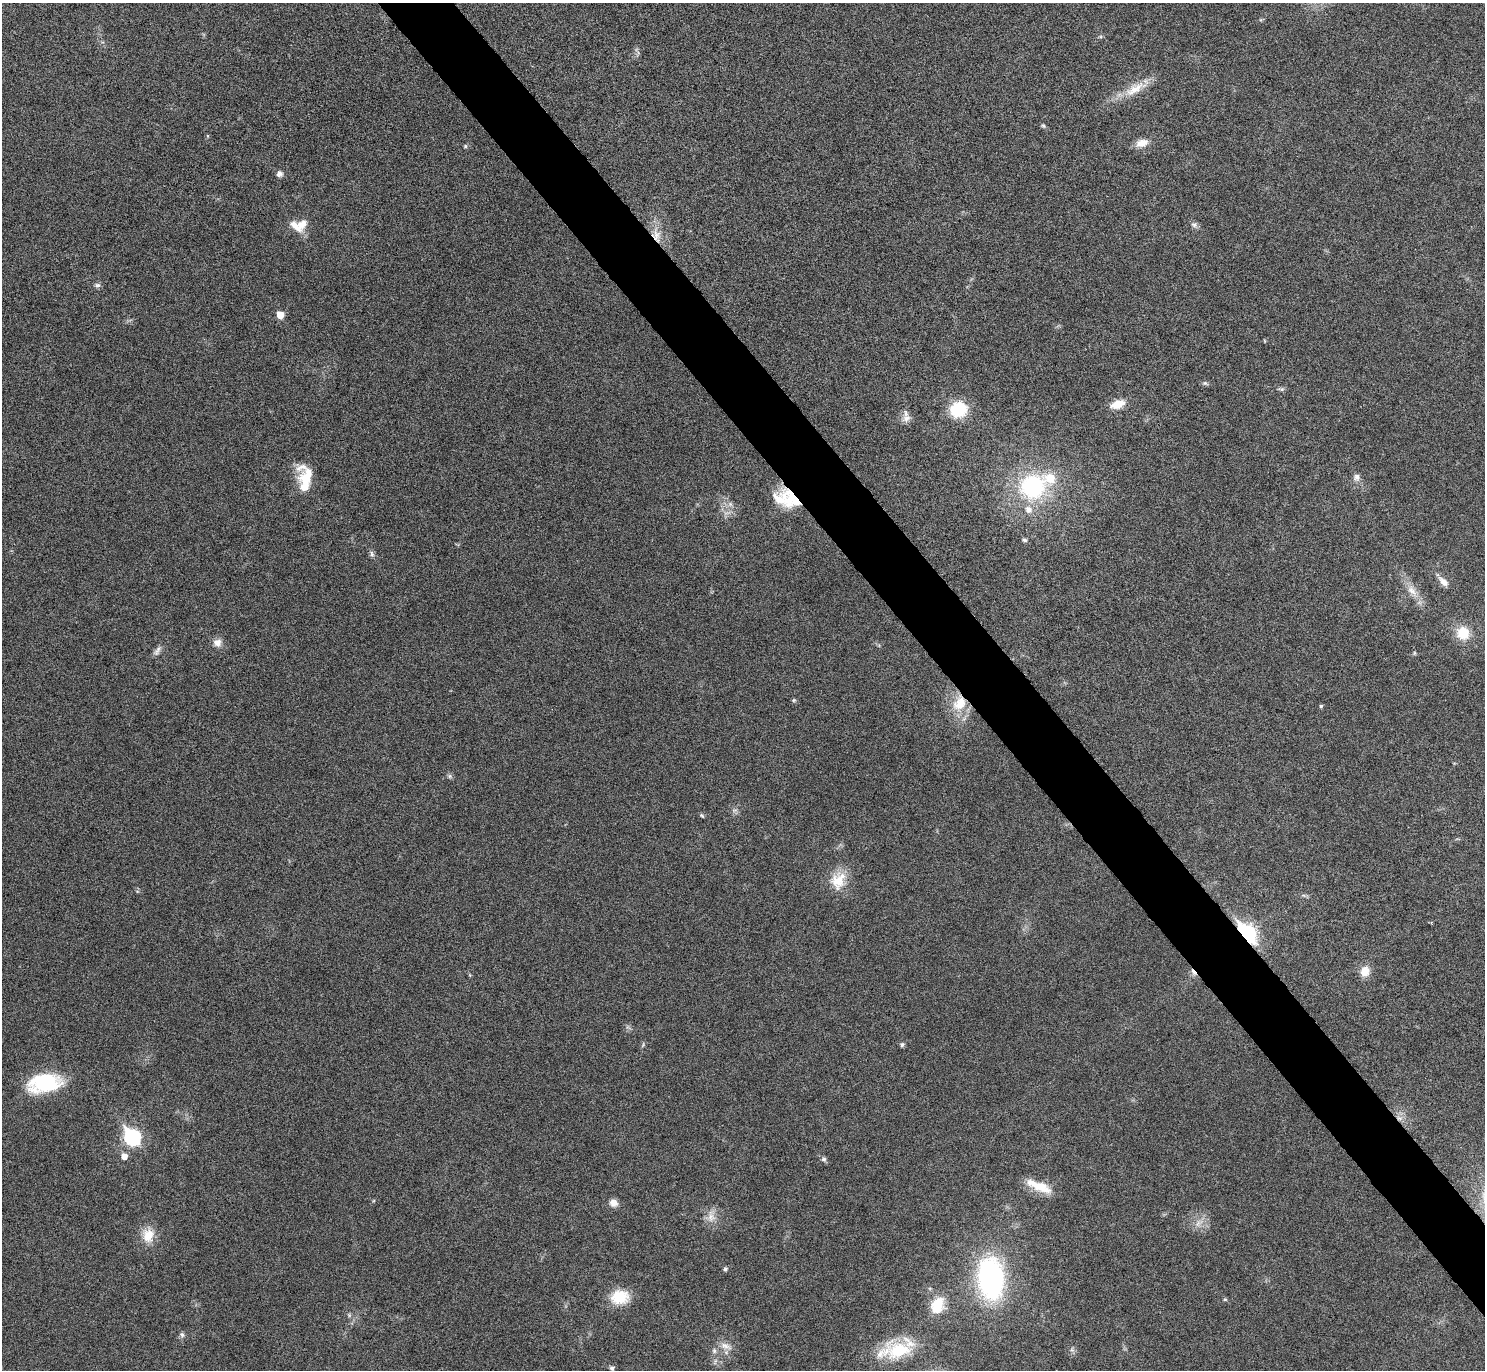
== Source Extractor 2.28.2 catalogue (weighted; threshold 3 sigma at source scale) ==
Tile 6 of 4 x 4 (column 2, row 2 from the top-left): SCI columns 1506-2988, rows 2914-4281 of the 5961 x 5953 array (HDU 1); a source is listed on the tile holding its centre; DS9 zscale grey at full resolution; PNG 1487 x 1372 px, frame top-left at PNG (2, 3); no overlay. Shown black and unused: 5% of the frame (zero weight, under 5 of 9 exposures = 2% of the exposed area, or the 3 px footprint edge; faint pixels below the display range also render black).
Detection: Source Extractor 2.28.2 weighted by HDU 2 'WHT'; one run over the whole footprint, this tile lists its part. Background 0.0516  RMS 0.0041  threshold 0.0167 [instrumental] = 3 sigma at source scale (4.09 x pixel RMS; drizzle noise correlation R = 1.36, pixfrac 0.8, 0.05/0.05 arcsec/px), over >= 5 px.
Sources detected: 74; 1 cosmic-ray / hot-pixel residue — not listed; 10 inside a brighter listed object's ellipse — not listed separately; the other 63 listed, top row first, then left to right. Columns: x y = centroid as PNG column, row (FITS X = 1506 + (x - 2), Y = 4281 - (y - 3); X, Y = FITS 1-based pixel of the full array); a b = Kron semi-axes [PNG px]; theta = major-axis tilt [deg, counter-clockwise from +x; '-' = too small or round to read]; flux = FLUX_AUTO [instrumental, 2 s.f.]
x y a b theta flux
1135 89 36 13 30 9.1
1043 126 7 5 -49 0.68
207 136 5 3 - 0.38
1142 143 17 10 16 4
465 146 5 4 - 0.6
279 174 8 8 - 1.4
301 224 14 10 43 4.2
1194 225 9 7 6 1.2
656 235 24 11 -79 6.4
97 285 8 5 -9 1
280 315 5 5 - 6.3
1205 383 9 5 -21 0.79
1281 389 8 5 0 0.79
1117 404 14 8 19 7
958 409 15 14 - 17
906 418 12 9 33 2.3
1356 477 10 9 - 1.8
305 487 29 17 -72 8.2
1033 487 27 24 23 42
789 500 21 17 -79 10
730 504 7 6 - 1.2
1024 540 7 5 -18 0.83
372 554 9 5 -77 1
1443 582 14 7 -47 2.9
1412 591 20 10 -52 5
1463 633 15 14 - 9.2
217 643 10 10 - 2.8
157 651 15 6 58 1.7
1414 653 6 4 -90 0.46
794 700 6 5 - 0.53
960 703 23 17 60 11
1321 706 4 4 - 0.59
450 776 6 6 - 0.79
734 810 9 3 6 0.79
702 815 7 5 -49 0.56
838 880 24 19 65 9.4
137 891 6 3 -18 0.44
1303 895 7 4 -18 0.7
1247 934 9 6 -51 140
1365 971 12 10 74 5.2
902 1045 6 6 - 0.83
44 1083 33 18 10 30
1399 1118 9 6 -26 2
132 1137 8 7 - 83
124 1156 5 5 - 3.4
824 1159 7 6 - 0.95
1039 1186 33 10 -23 9
613 1203 11 9 -30 2.5
711 1217 19 11 -86 4
1198 1223 10 6 63 1.9
148 1235 19 14 86 7
725 1269 5 5 - 0.95
990 1278 35 21 -85 87
620 1297 23 17 6 10
1225 1299 5 3 - 0.41
937 1305 21 15 66 10
349 1315 6 5 - 0.7
182 1335 8 6 -64 1.1
726 1346 19 9 -20 3.4
898 1350 41 25 -2 21
1072 1350 7 5 -43 0.84
714 1351 8 6 -88 1.1
612 1368 5 5 - 1.1
Overlapping masked pixels (flux is a lower limit): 4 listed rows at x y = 656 235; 960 703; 1247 934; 1399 1118